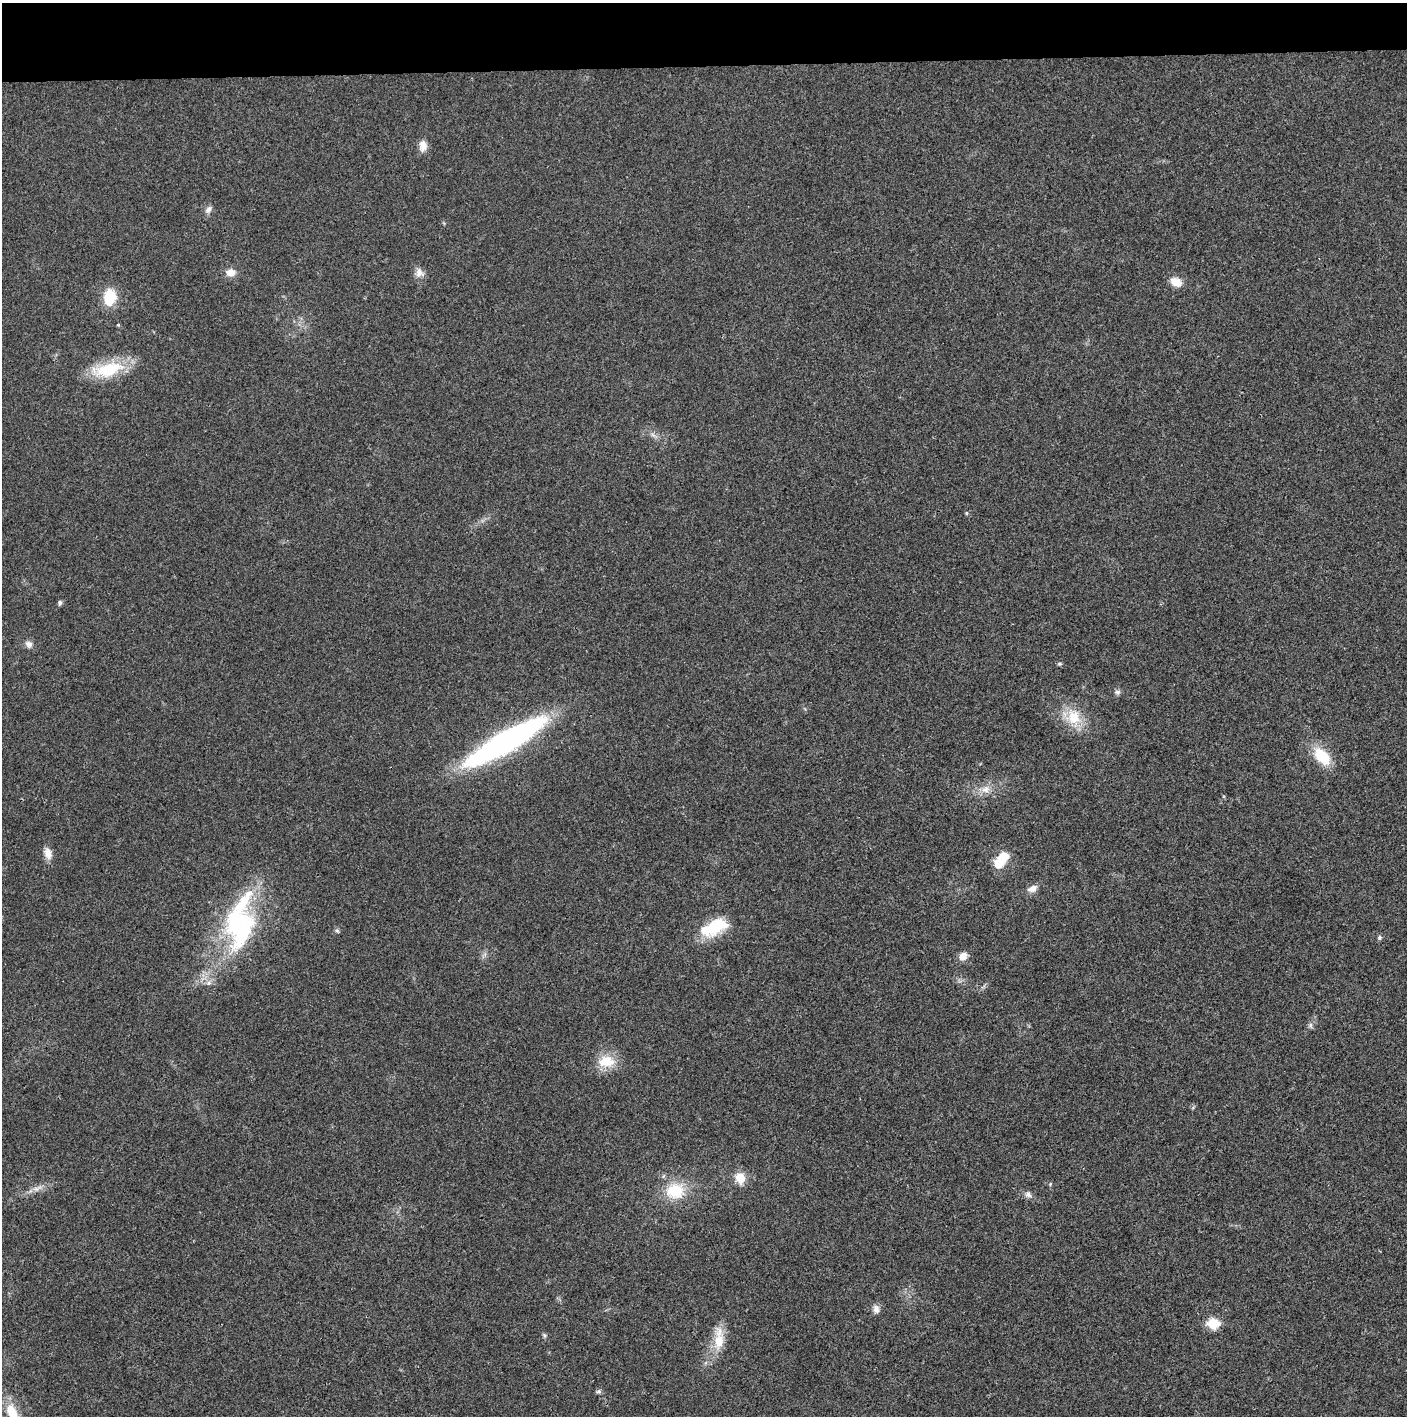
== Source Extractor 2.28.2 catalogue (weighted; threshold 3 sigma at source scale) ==
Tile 2 of 3 x 3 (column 2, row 1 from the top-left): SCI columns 1408-2812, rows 2831-4244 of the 4218 x 4244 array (HDU 1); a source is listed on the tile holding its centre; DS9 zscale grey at full resolution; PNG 1409 x 1418 px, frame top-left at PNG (2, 3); no overlay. Shown black and unused: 4% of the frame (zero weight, under 3 of 4 exposures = <1% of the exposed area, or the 3 px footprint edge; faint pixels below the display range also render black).
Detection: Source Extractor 2.28.2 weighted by HDU 2 'WHT'; one run over the whole footprint, this tile lists its part. Background 0.0196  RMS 0.0051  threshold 0.0229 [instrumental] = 3 sigma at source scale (4.5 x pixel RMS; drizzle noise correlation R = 1.50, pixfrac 1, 0.05/0.05 arcsec/px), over >= 5 px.
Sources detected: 39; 1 inside a brighter listed object's ellipse — not listed separately; the other 38 listed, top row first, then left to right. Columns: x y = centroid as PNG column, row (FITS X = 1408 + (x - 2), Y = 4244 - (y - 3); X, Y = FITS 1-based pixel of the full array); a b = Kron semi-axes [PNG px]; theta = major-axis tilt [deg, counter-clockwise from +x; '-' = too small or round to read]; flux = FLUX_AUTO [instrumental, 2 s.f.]
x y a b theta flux
423 146 15 10 -90 3.8
208 209 11 7 49 2.1
230 272 10 8 -2 4.9
419 273 12 10 86 3.4
1176 282 13 9 -27 6.2
109 297 16 12 81 15
108 370 43 17 14 24
966 513 5 3 - 0.52
60 603 7 5 84 1.1
29 644 10 9 - 2.4
1059 664 6 4 0 0.78
1117 692 8 6 14 1.3
1074 717 24 18 -72 14
505 742 66 14 30 210
1322 756 24 14 -47 16
986 789 13 10 28 4.7
48 853 14 10 -75 4
1002 859 18 9 52 16
1032 889 13 8 19 3.3
240 926 60 38 88 73
713 927 32 15 23 23
337 930 7 4 -2 0.82
1379 938 6 6 - 0.98
963 956 11 9 45 3.9
208 983 6 6 - 1.5
1311 1025 9 4 -82 1.1
606 1061 23 16 7 11
740 1178 13 11 -78 7
1050 1184 5 4 - 0.54
37 1188 14 6 26 3.2
675 1191 20 17 7 19
1028 1195 10 7 -26 2.1
876 1309 11 8 -78 2.5
1213 1323 6 6 - 33
544 1335 6 4 -46 0.81
719 1341 26 14 75 11
599 1391 6 5 - 1
12 1413 27 12 -66 14
Isophote crosses this tile's border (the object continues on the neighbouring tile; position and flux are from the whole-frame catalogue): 1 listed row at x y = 12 1413